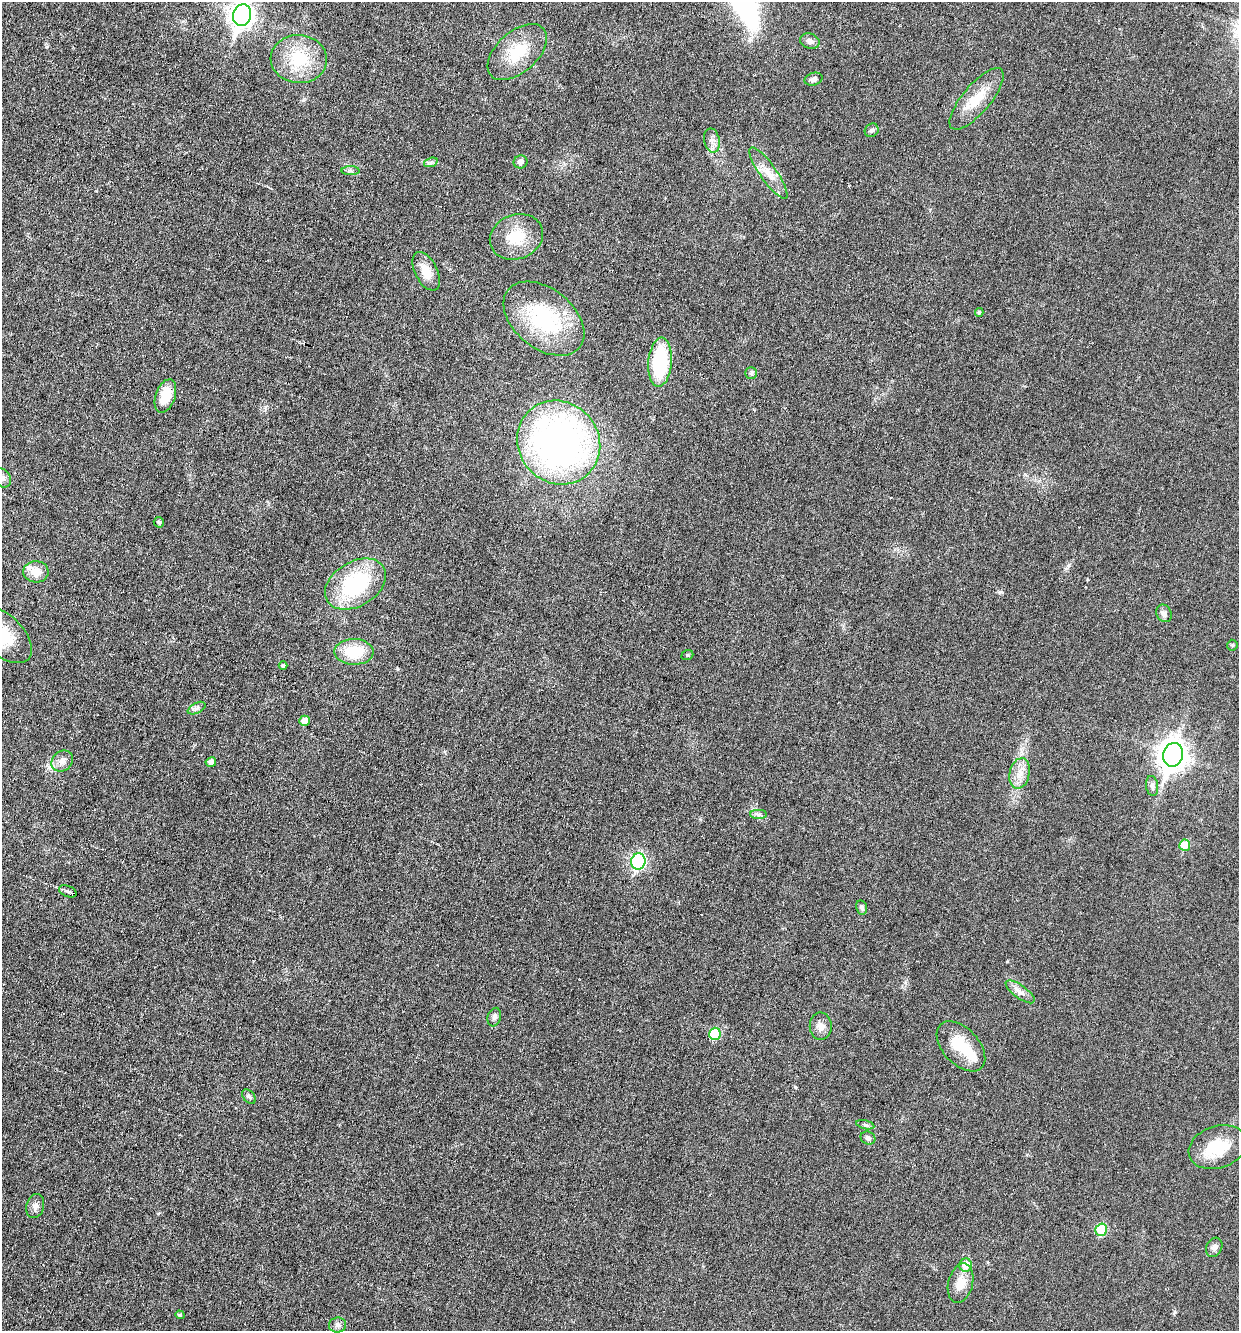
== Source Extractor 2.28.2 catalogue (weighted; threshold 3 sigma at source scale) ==
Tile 11 of 4 x 4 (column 3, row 3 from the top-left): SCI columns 2733-3969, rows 1330-2658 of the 5333 x 5318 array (HDU 1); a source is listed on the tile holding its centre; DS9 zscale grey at full resolution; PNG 1241 x 1333 px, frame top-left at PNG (2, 2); each listed source drawn as its Kron ellipse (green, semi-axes under 4 px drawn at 4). Shown black and unused: <1% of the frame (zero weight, under 3 of 6 exposures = <1% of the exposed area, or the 3 px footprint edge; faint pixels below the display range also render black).
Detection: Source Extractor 2.28.2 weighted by HDU 2 'WHT'; one run over the whole footprint, this tile lists its part. Background 0.0321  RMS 0.0039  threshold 0.0159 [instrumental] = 3 sigma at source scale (4.09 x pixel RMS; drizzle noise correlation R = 1.36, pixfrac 0.8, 0.05/0.05 arcsec/px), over >= 5 px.
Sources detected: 60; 1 inside a brighter object's white glare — neither listed nor drawn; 1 inside a brighter listed object's ellipse — not listed separately; the other 58 listed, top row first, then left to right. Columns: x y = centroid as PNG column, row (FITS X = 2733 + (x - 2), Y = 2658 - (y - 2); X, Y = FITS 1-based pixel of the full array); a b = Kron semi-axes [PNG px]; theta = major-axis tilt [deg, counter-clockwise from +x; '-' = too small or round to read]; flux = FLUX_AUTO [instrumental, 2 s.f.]
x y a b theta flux
242 15 11 9 71 260
810 41 10 7 -16 1.5
517 52 35 20 42 14
299 59 28 24 -4 16
814 79 9 6 15 1.5
977 99 38 14 50 9.5
872 130 7 6 - 0.89
712 140 12 8 -78 2
431 162 7 4 19 0.78
520 162 7 6 - 1.3
351 171 9 4 -1 0.84
768 173 31 8 -55 5.1
516 237 27 22 21 12
426 271 21 11 -63 5.5
979 312 4 4 - 0.53
544 319 46 30 -39 33
660 362 24 11 85 25
751 373 6 6 - 0.78
165 396 17 9 70 8.5
559 443 43 40 -48 150
2 478 10 7 -56 1.6
159 522 5 5 - 0.78
36 572 13 10 -2 4.3
355 584 33 22 31 33
1164 613 9 7 -60 1.4
3 635 35 20 -44 16
1232 645 5 5 - 0.47
354 652 19 13 -1 13
687 655 6 4 20 0.54
283 666 4 4 - 0.82
197 708 9 5 27 1
305 721 5 5 - 3.6
1173 755 12 9 75 410
62 761 12 9 40 2.6
211 762 5 4 - 1.6
1020 773 15 10 77 4
1152 786 10 6 -82 1.2
758 814 8 4 0 0.96
1185 845 5 5 - 7.1
638 861 8 7 - 66
68 891 9 5 -20 1.1
862 907 7 5 -77 1.1
1020 992 17 6 -36 2.4
494 1017 9 6 72 1.1
821 1026 14 11 -87 2.6
715 1034 6 5 - 13
961 1046 30 18 -47 12
249 1096 8 5 -48 0.79
865 1125 9 3 -13 0.7
868 1138 7 6 - 1.1
1218 1147 30 21 19 13
35 1206 12 9 76 1.9
1101 1230 6 5 - 13
1214 1247 10 7 62 1.5
966 1265 6 6 - 5.6
961 1283 20 12 76 5.1
180 1315 5 4 - 0.63
338 1325 8 7 - 1.4
Isophote crosses this tile's border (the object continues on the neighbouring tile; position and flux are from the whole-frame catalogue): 3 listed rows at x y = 242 15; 2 478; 3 635
Unlisted compact peaks at least as high as the median listed source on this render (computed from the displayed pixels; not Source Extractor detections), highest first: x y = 1000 592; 1175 1312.